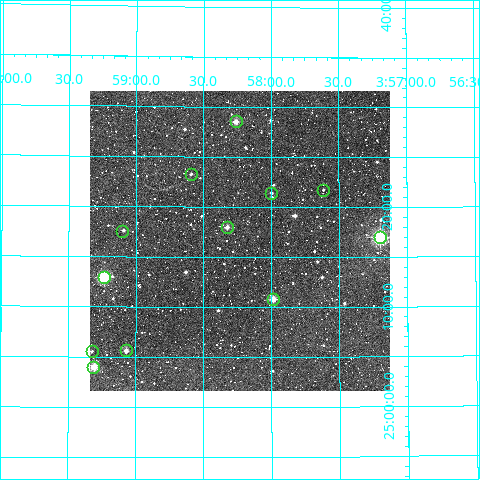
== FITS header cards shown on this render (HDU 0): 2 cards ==
NAXIS1  =                  300
NAXIS2  =                  300

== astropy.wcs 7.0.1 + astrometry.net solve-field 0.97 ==
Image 300 x 300 px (HDU 0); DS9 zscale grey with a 90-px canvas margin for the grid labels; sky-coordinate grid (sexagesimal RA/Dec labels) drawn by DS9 from the SOLVED WCS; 12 Tycho-2 reference stars matched to detected sources circled (green)
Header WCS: RA---TAN/DEC--TAN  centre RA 03:58:14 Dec +25:17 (59.56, +25.28 deg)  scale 6 arcsec/px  FOV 30.0' x 30.0'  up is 0 deg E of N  parity normal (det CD < 0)
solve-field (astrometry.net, Tycho-2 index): VERIFIED the header's WCS against the Tycho-2 star catalogue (verified at 2 index scales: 11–12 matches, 0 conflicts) and refined it, rather than solving blind
Solved WCS: RA---TAN-SIP/DEC--TAN-SIP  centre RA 03:58:14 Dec +25:17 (59.56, +25.28 deg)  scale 6.01 arcsec/px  FOV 30.1' x 30.0'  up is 0 deg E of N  parity normal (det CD < 0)
The solver's refit moves the header's centre by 1.2 arcsec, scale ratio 1.002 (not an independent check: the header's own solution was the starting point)
Tycho-2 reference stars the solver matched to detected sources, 12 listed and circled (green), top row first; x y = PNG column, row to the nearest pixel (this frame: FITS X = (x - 90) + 1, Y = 300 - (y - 91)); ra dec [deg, ICRS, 3 dp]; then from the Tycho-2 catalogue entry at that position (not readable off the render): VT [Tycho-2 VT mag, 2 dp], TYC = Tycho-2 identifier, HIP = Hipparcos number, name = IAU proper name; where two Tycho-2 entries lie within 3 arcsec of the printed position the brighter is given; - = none
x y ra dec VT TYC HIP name
236 121 59.565 +25.476 10.63 1817-811-1 - -
191 174 59.647 +25.389 12.10 1817-1110-1 - -
323 190 59.404 +25.362 12.22 1817-1174-1 - -
271 193 59.500 +25.357 11.51 1817-1178-1 - -
227 227 59.581 +25.299 10.83 1817-879-1 - -
122 231 59.775 +25.293 12.18 1817-828-1 18623 -
380 237 59.299 +25.283 7.60 1817-797-1 18491 -
104 277 59.808 +25.216 8.44 1817-940-1 18629 -
273 299 59.497 +25.180 10.20 1817-1103-1 - -
126 350 59.768 +25.094 10.87 1817-977-1 - -
92 351 59.831 +25.093 11.58 1817-967-1 - -
93 367 59.828 +25.066 9.11 1817-842-1 - -